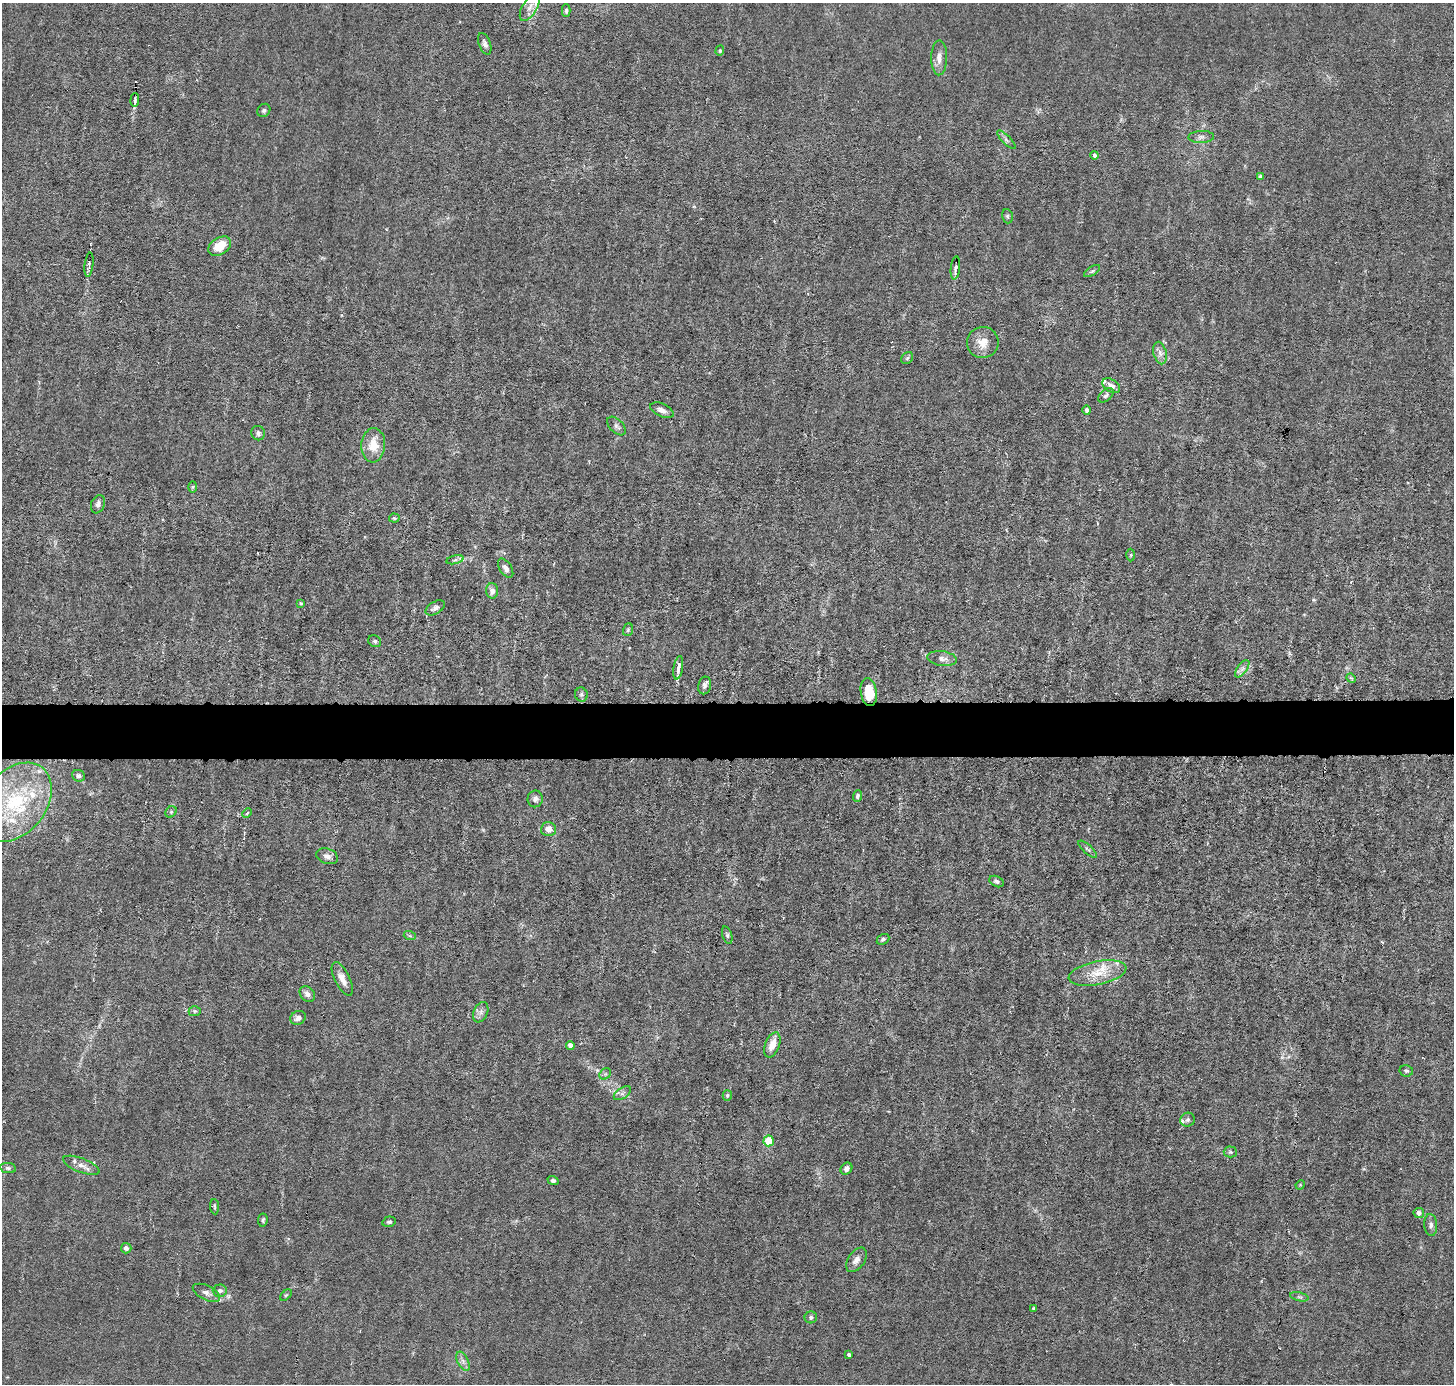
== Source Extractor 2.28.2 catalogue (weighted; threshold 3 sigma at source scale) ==
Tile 5 of 3 x 3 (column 2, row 2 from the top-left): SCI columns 1452-2903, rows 1520-2901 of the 4354 x 4384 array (HDU 1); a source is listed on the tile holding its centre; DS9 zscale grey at full resolution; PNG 1456 x 1386 px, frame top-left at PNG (2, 3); each listed source drawn as its Kron ellipse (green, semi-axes under 4 px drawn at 4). Shown black and unused: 4% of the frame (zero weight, under 3 of 6 exposures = <1% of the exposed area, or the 3 px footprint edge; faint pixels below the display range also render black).
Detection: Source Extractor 2.28.2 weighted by HDU 2 'WHT'; one run over the whole footprint, this tile lists its part. Background 0.0122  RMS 0.0027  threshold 0.0111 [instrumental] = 3 sigma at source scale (4.09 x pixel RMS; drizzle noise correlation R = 1.36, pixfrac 0.8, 0.05/0.05 arcsec/px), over >= 5 px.
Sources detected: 101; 2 cosmic-ray / hot-pixel residue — neither listed nor drawn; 7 inside a brighter listed object's ellipse — not listed separately; the other 92 listed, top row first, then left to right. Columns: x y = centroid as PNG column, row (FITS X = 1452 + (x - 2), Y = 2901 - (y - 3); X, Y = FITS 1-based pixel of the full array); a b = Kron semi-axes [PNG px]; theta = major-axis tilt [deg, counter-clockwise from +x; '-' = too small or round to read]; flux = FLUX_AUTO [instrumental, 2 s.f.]
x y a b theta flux
530 7 16 7 60 1.9
566 11 6 4 89 0.44
485 44 11 6 -69 0.87
720 51 5 4 - 0.32
939 58 17 8 89 1.9
135 100 7 3 87 0.5
264 110 7 6 - 0.56
1201 137 13 6 2 1.1
1006 140 12 3 -45 0.62
1095 155 4 4 - 0.53
1260 176 4 4 - 0.46
1007 216 7 5 -75 0.43
220 246 12 8 33 5.2
89 265 12 4 82 0.69
955 268 11 4 84 1
1092 271 9 4 32 0.45
983 342 16 15 - 3.4
1160 353 11 6 -75 1.3
907 358 7 5 45 0.46
1111 386 10 6 -34 1.4
1106 395 9 5 44 0.71
662 410 12 6 -25 1.4
1087 410 5 4 - 0.53
617 426 11 6 -45 0.87
258 433 7 6 - 0.77
373 445 17 12 86 4.7
193 487 6 4 88 0.33
98 504 9 6 67 1.1
394 518 5 4 - 0.36
1131 555 6 4 89 0.32
455 560 9 3 13 0.51
506 568 11 6 -57 1.1
492 591 7 6 - 1.3
301 603 4 3 - 0.24
435 608 11 6 30 0.93
628 630 6 5 - 0.39
375 641 7 5 -35 0.52
942 658 15 7 -8 1.5
678 668 12 4 81 1.4
1242 669 10 5 54 0.94
1351 678 5 4 - 0.25
705 685 9 6 77 0.86
869 692 14 8 -82 6.7
581 694 7 6 - 0.57
79 776 6 5 - 0.74
857 796 6 4 69 0.5
535 799 8 7 - 0.9
15 802 44 31 52 25
171 812 6 5 - 0.41
247 813 5 3 - 0.33
548 829 7 7 - 1.9
1088 849 12 4 -41 0.63
327 856 11 7 -20 1.3
997 881 7 5 -27 0.66
727 935 9 4 -72 0.53
410 936 6 4 -18 0.39
883 939 6 5 - 0.57
1098 973 29 12 11 5.8
342 979 18 7 -64 2.3
307 994 8 6 -45 1.1
195 1011 6 5 - 0.43
481 1012 11 7 67 1.1
298 1018 8 6 31 1.4
570 1045 4 4 - 1.3
772 1045 13 7 68 3
1406 1071 7 5 -11 0.55
605 1074 6 5 - 0.49
622 1093 10 5 34 0.8
727 1095 5 4 - 0.42
1188 1120 7 7 - 0.67
769 1141 5 5 - 5.6
1230 1152 7 5 -2 0.53
81 1165 19 7 -21 2
8 1168 8 5 -8 0.57
846 1169 6 5 - 1.1
553 1181 5 4 - 0.6
1300 1185 5 4 - 0.24
215 1207 8 3 -85 0.34
1419 1213 5 5 - 1.2
263 1220 6 4 82 0.49
389 1222 7 5 15 0.56
1431 1225 11 6 -86 0.95
126 1248 5 5 - 0.85
856 1260 14 8 56 1.6
220 1291 7 6 - 0.93
206 1293 15 7 -25 1.4
286 1295 7 4 44 0.35
1299 1297 9 4 -13 0.54
1034 1308 4 3 - 0.33
811 1317 6 6 - 0.54
849 1355 4 3 - 0.65
463 1361 10 5 -63 0.98